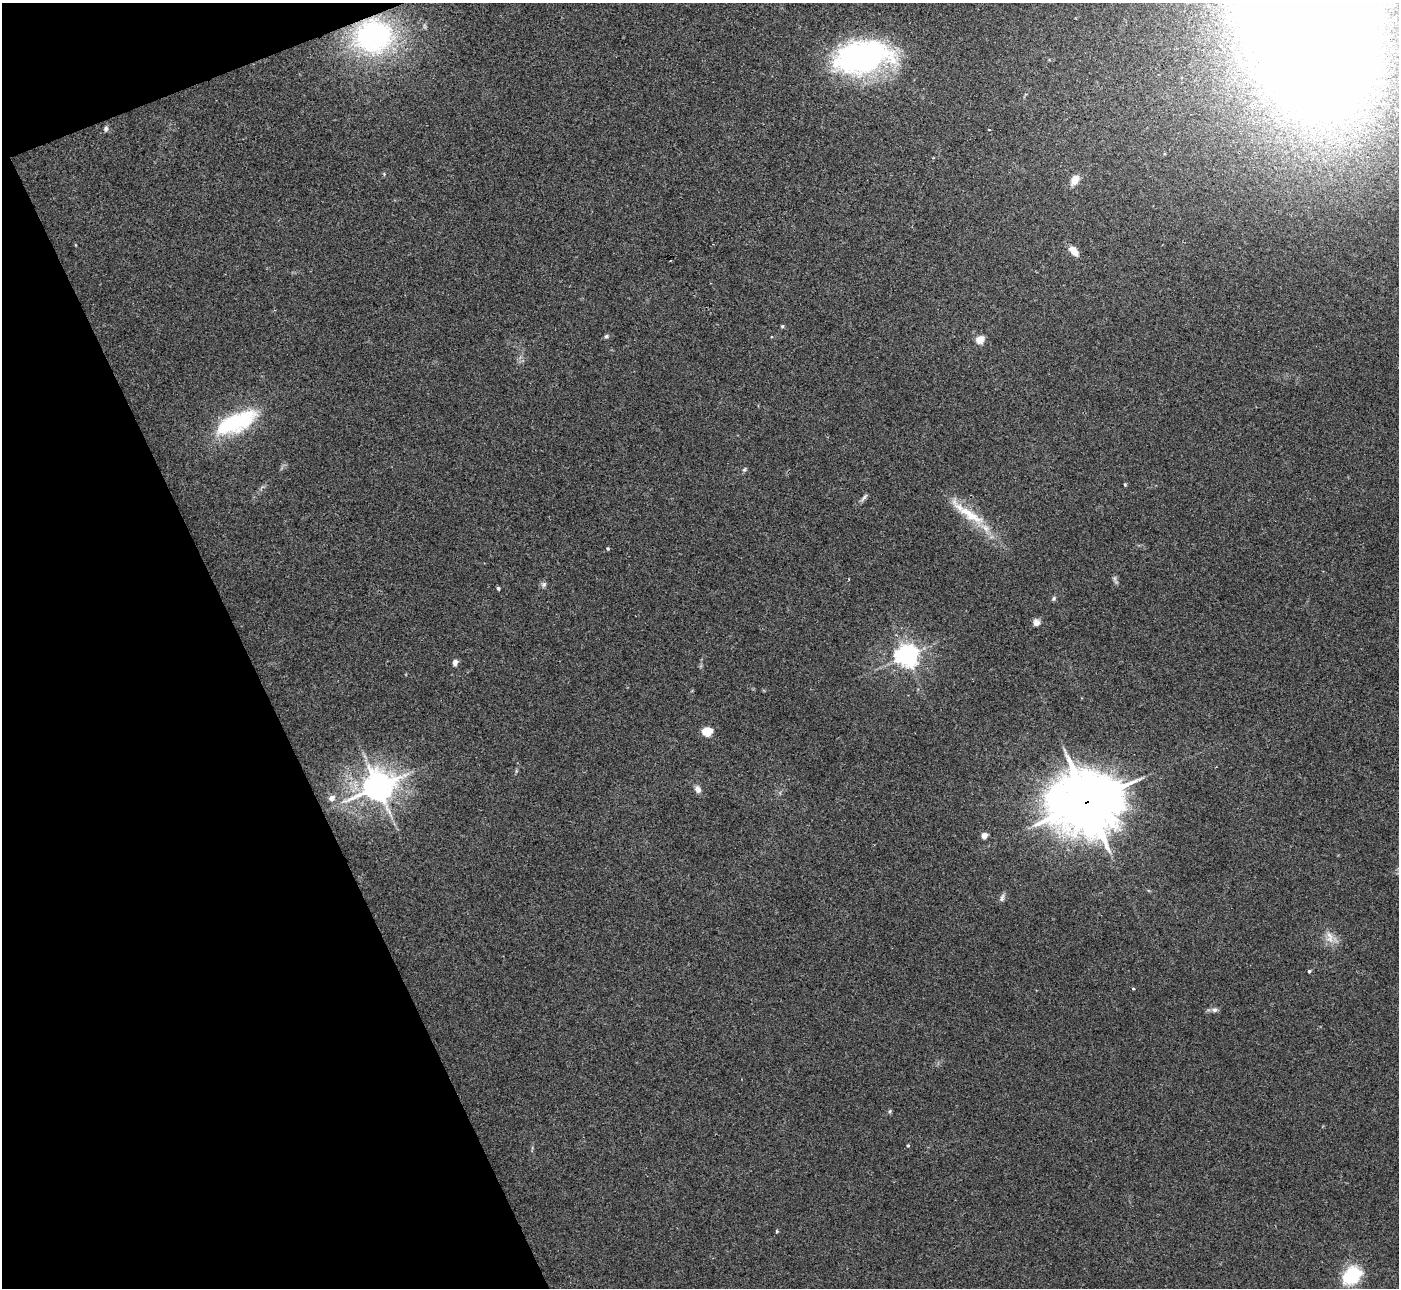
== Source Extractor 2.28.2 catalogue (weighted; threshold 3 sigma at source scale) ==
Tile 5 of 4 x 4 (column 1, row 2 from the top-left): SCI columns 42-1438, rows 2756-4041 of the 5657 x 5637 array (HDU 1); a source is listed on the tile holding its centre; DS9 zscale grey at full resolution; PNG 1401 x 1290 px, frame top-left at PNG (2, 3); no overlay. Shown black and unused: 19% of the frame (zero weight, under 2 of 3 exposures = <1% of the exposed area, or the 3 px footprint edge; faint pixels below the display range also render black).
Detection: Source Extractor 2.28.2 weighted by HDU 2 'WHT'; one run over the whole footprint, this tile lists its part. Background 0.0422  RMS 0.0074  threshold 0.0332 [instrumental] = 3 sigma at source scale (4.5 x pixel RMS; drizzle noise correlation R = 1.50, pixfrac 1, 0.05/0.05 arcsec/px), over >= 5 px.
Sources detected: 37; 1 inside a brighter object's white glare — not listed; the other 36 listed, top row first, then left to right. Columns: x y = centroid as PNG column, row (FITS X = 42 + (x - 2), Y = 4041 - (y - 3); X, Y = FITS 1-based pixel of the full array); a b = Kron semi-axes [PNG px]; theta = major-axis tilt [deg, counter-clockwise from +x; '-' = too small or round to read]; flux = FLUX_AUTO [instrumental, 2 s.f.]
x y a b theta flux
373 36 42 36 6 150
864 56 59 34 5 170
106 129 7 6 - 1.8
989 129 3 2 - 0.58
1075 180 13 9 55 7.2
1074 252 11 7 -51 8
782 326 5 4 - 0.93
606 336 6 5 - 1.5
980 340 5 4 - 22
235 423 49 18 24 69
744 470 6 5 - 1.2
1125 485 4 4 - 0.78
864 497 13 5 52 2.1
968 513 63 12 -35 27
608 549 4 4 - 0.95
544 584 8 7 - 1.9
498 588 4 3 - 1.2
1054 598 7 5 60 1.4
1036 622 9 8 - 3.4
907 656 7 7 - 590
455 662 7 6 - 2.8
707 731 7 5 -5 38
378 787 11 9 30 1100
698 789 9 7 -62 3.8
332 798 6 5 - 4.4
1087 802 24 21 8 4000
984 835 5 4 - 9.9
1002 898 11 5 73 2.3
1330 937 19 10 -81 7.6
1309 971 4 4 - 1.2
1133 989 5 3 - 0.67
1214 1010 9 6 -4 2.6
890 1111 5 4 - 1
908 1146 5 4 - 0.92
777 1231 4 3 - 0.8
1351 1276 17 12 40 45
Overlapping masked pixels (flux is a lower limit): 2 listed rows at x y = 373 36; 1087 802